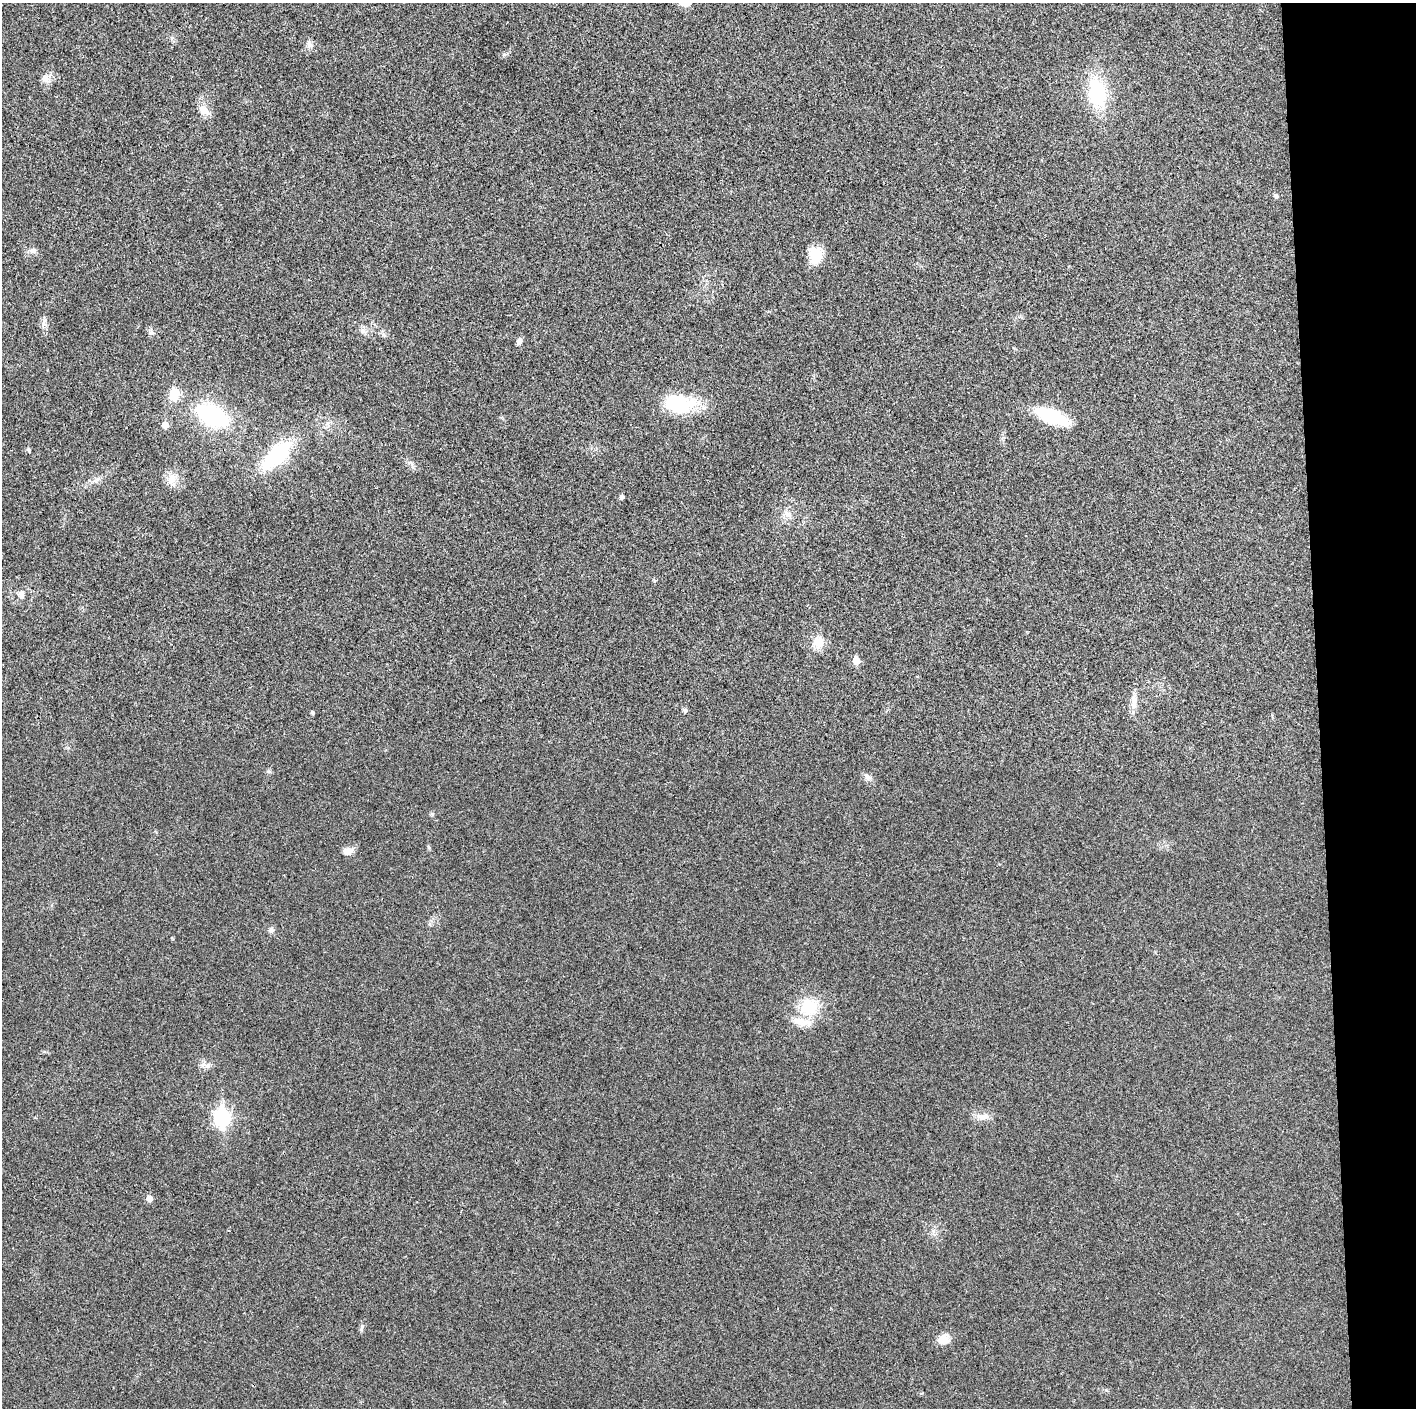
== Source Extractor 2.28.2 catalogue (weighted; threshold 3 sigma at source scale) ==
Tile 6 of 3 x 3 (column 3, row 2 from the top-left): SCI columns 2828-4241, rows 1411-2816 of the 4252 x 4226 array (HDU 1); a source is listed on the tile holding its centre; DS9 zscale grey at full resolution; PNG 1418 x 1410 px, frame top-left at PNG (2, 3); no overlay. Shown black and unused: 7% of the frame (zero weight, under 3 of 4 exposures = <1% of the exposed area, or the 3 px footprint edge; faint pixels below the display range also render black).
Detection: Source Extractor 2.28.2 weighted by HDU 2 'WHT'; one run over the whole footprint, this tile lists its part. Background 0.0204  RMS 0.0055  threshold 0.025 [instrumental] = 3 sigma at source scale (4.5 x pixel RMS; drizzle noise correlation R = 1.50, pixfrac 1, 0.05/0.05 arcsec/px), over >= 5 px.
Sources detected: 39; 1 inside a brighter listed object's ellipse — not listed separately; the other 38 listed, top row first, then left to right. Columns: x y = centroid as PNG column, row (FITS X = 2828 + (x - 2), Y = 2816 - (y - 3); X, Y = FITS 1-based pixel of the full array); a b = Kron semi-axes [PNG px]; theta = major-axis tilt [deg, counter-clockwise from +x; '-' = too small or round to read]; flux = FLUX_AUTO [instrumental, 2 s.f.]
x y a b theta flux
684 3 15 8 -8 4.6
309 45 10 7 -78 2.3
504 54 7 4 0 0.96
45 78 11 10 - 3.7
1097 93 33 19 -81 34
204 110 17 10 -34 5
1276 196 6 5 - 0.98
32 251 11 7 0 2.3
815 254 20 14 83 11
44 322 13 6 82 2.3
364 332 9 4 -1 1.5
519 341 7 6 - 2.3
174 394 16 12 84 9.1
679 403 37 20 -6 31
212 416 29 16 -26 60
1051 416 35 13 -21 31
165 425 5 5 - 5.7
28 449 5 4 - 1.1
277 455 40 18 43 37
172 479 15 12 81 5.8
621 497 4 4 - 2
788 514 10 6 -37 2.4
21 594 9 7 -76 2.7
818 642 15 15 - 7.4
856 661 6 5 - 8.8
1134 704 14 8 80 4.1
685 710 6 5 - 1.2
312 712 4 4 - 0.9
867 777 10 7 -63 2.2
348 851 13 8 14 4
271 930 7 7 - 1.5
809 1007 22 21 - 20
203 1065 8 5 30 1.8
222 1117 8 7 - 130
982 1117 19 9 4 4.4
149 1198 6 6 - 4
361 1328 13 2 73 0.86
943 1340 13 12 - 6.2
Isophote crosses this tile's border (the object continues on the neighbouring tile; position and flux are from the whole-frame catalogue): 1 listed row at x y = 684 3
Unlisted compact peaks at least as high as the median listed source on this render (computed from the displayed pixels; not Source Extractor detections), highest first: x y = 432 814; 268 771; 97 479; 1106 1390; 150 333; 429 848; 654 581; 68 748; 89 480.